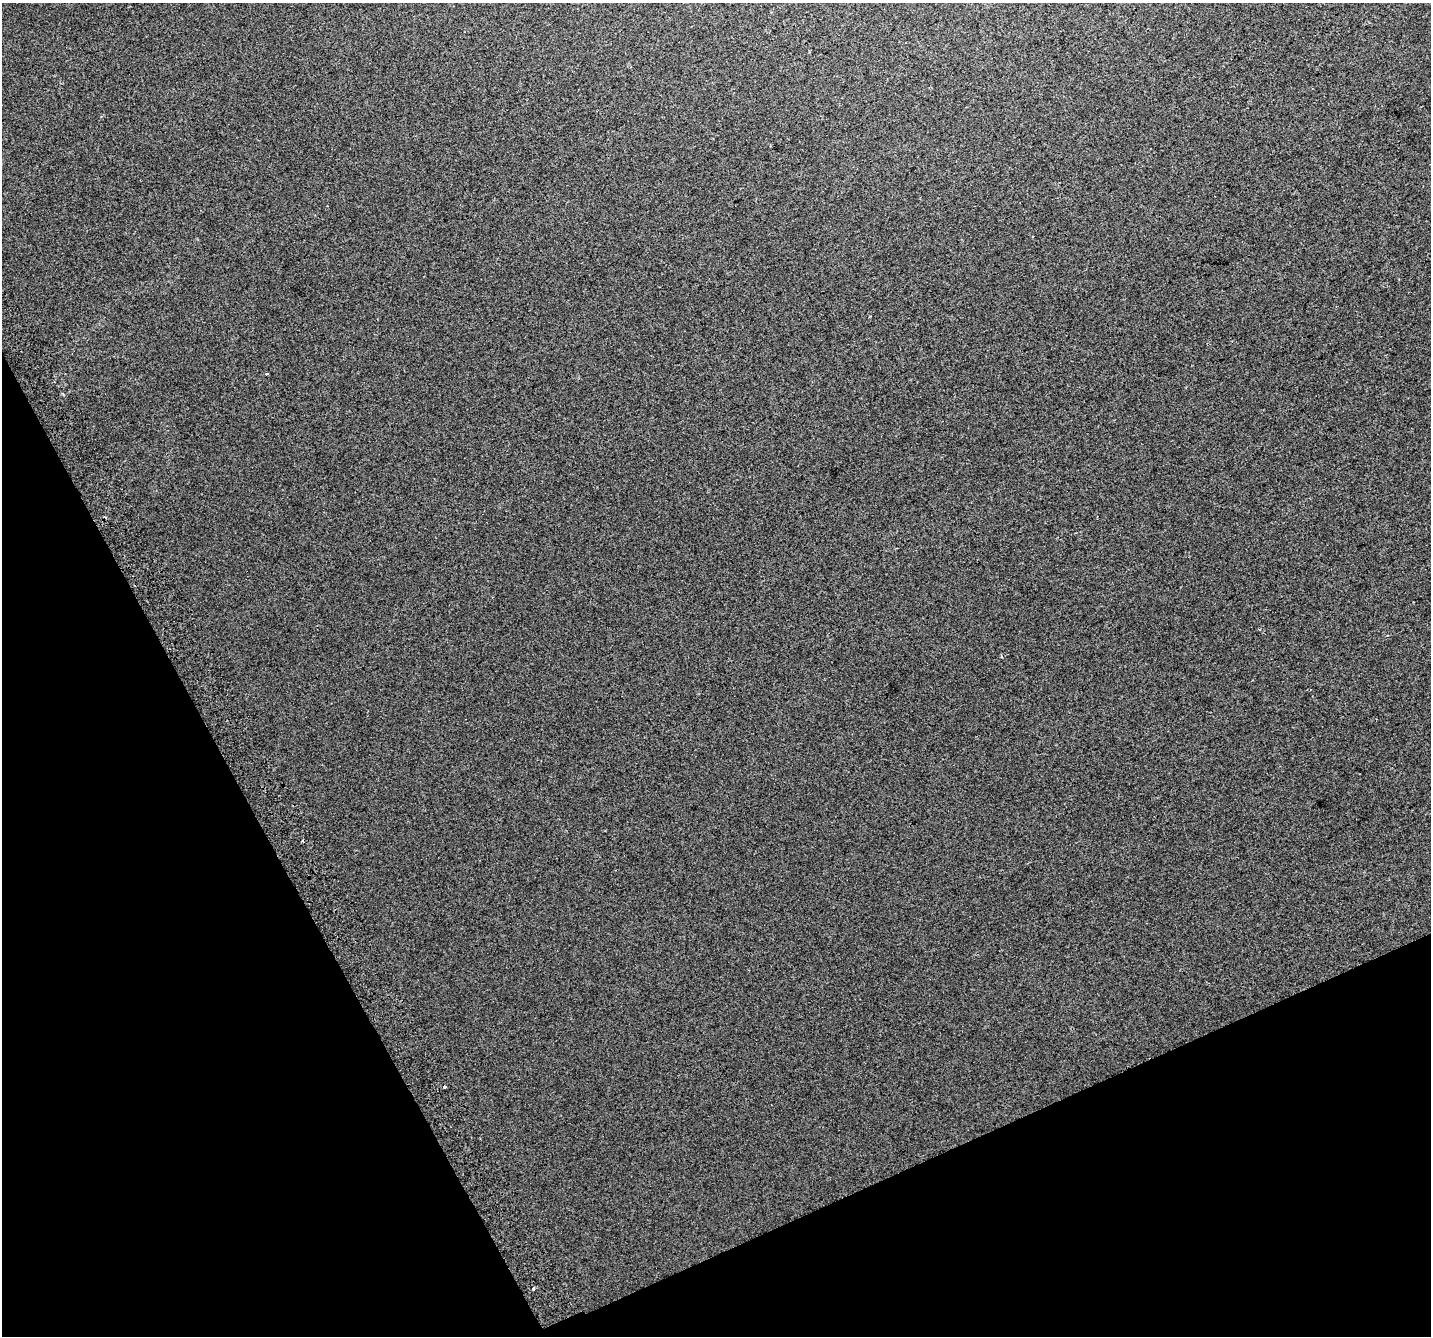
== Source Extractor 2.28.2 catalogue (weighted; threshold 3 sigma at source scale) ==
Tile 14 of 4 x 4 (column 2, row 4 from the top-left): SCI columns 1472-2900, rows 177-1510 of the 5798 x 5630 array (HDU 1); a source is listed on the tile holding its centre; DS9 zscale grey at full resolution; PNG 1433 x 1338 px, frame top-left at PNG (2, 3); no overlay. Shown black and unused: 23% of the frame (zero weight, under 2 of 3 exposures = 2% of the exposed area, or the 3 px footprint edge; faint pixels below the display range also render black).
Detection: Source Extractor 2.28.2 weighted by HDU 2 'WHT'; one run over the whole footprint, this tile lists its part. Background 0.00565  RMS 0.0069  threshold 0.0313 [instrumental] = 3 sigma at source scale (4.5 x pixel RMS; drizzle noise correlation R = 1.50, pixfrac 1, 0.0396/0.0396 arcsec/px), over >= 5 px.
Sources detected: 6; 3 cosmic-ray / hot-pixel residue — not listed; the other 3 listed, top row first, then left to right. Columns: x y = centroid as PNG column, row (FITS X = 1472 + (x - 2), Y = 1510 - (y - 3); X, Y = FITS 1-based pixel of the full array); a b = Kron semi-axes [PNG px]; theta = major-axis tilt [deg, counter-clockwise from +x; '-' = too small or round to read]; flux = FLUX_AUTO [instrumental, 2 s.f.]
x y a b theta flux
267 374 3 2 - 0.85
444 1086 3 3 - 10
533 1289 3 3 - 0.75